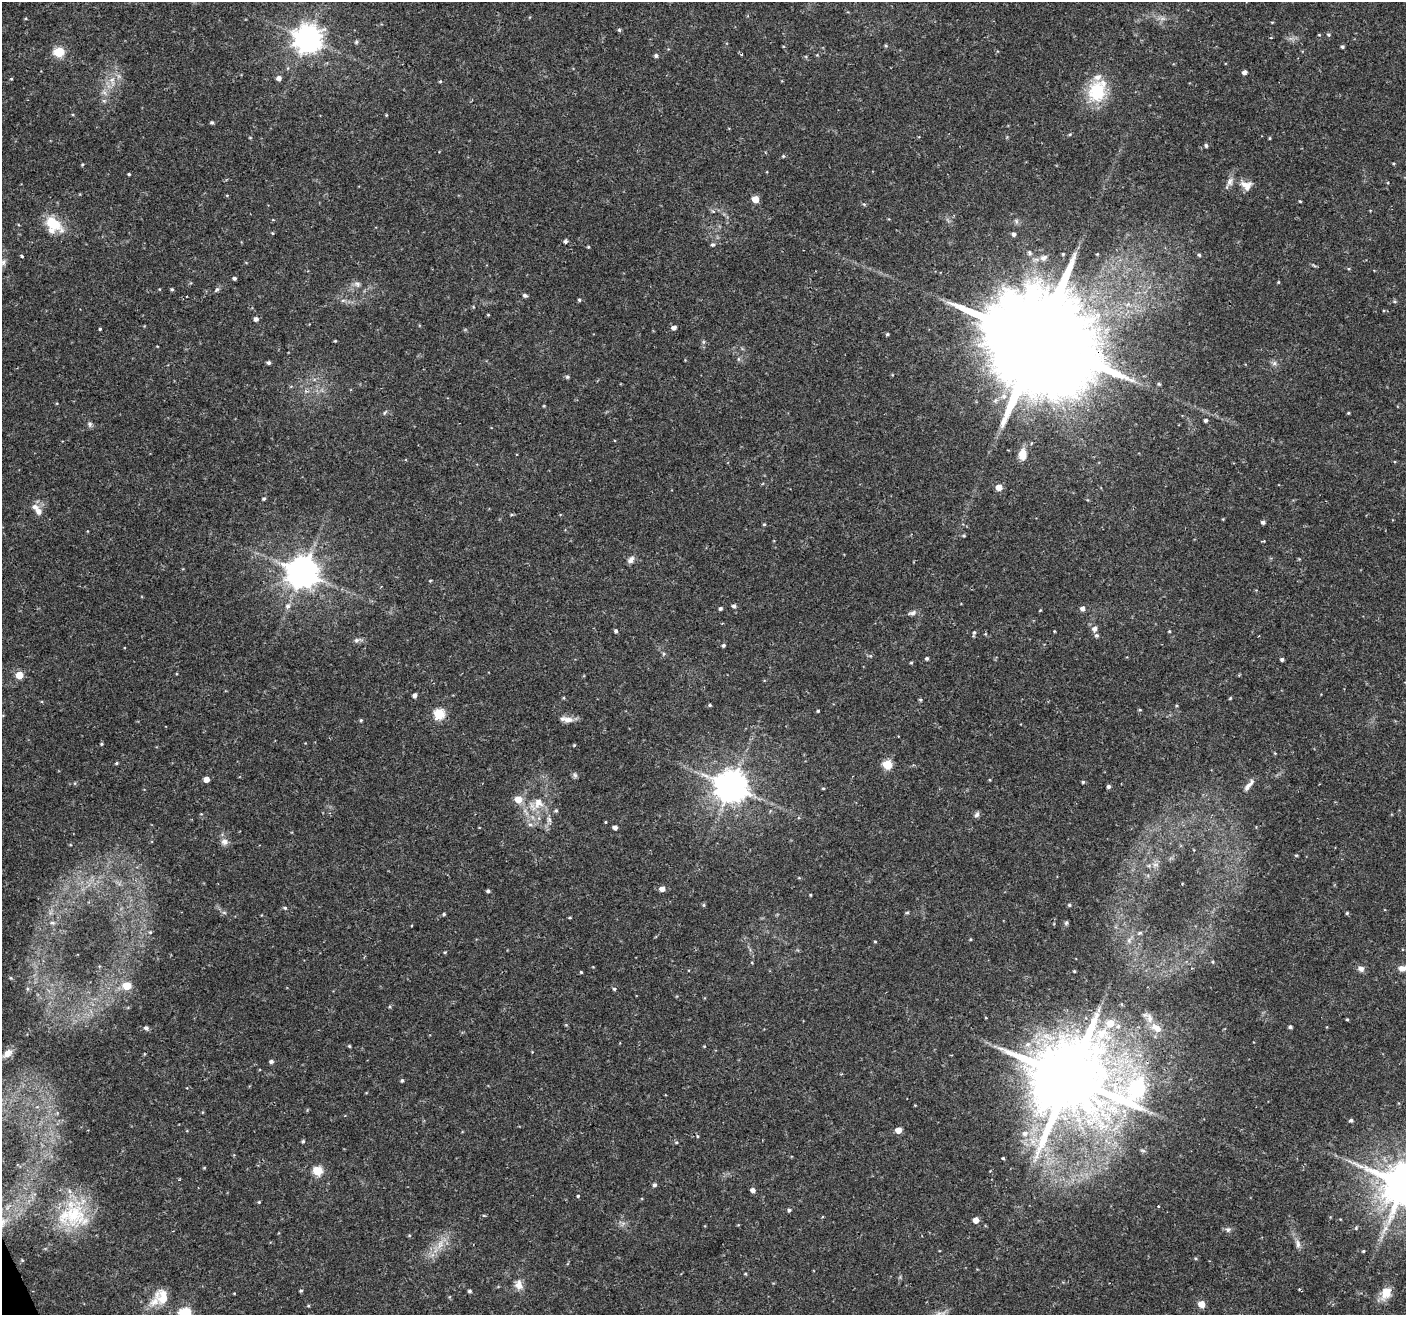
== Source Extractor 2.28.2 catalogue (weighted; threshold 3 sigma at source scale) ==
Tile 7 of 4 x 4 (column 3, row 2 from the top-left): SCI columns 2811-4214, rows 2711-4023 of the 5621 x 5477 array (HDU 1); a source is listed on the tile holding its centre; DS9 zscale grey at full resolution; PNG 1408 x 1317 px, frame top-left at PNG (2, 2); no overlay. Shown black and unused: <1% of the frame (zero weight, under 2 of 3 exposures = <1% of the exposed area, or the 3 px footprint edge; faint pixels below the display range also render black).
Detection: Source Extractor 2.28.2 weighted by HDU 2 'WHT'; one run over the whole footprint, this tile lists its part. Background 0.0366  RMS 0.0034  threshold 0.0153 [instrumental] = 3 sigma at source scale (4.5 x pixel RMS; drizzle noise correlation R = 1.50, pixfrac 1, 0.0396/0.0396 arcsec/px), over >= 5 px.
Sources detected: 221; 1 inside a brighter object's white glare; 3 cosmic-ray / hot-pixel residue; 1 long thin detection or spike segment (spike, bleed or trail) — not listed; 4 inside a brighter listed object's ellipse — not listed separately; the other 212 listed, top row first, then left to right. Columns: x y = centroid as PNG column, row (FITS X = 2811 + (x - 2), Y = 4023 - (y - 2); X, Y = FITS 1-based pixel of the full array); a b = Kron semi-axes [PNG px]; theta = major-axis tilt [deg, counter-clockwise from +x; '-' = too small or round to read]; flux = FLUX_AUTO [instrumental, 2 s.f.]
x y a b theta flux
1162 19 7 4 19 1
619 30 5 5 - 0.5
1328 35 5 5 - 0.51
1271 38 3 2 - 0.27
308 39 9 8 - 450
356 42 5 5 - 0.56
886 46 5 4 - 0.42
1342 47 4 4 - 0.57
59 52 6 5 - 21
656 56 5 4 - 0.72
1244 72 5 4 - 1.1
279 78 5 5 - 1.6
11 79 4 3 - 0.32
112 81 15 7 -83 2.7
440 81 4 4 - 0.36
1097 91 31 23 68 15
105 93 7 4 -71 0.9
386 115 5 3 - 0.3
212 122 5 4 - 0.52
1070 134 5 3 - 0.34
250 137 5 3 - 0.28
1269 138 4 3 - 0.33
1206 145 5 4 - 0.66
783 156 5 4 - 0.36
82 164 4 4 - 0.35
1393 164 3 3 - 0.4
129 174 3 2 - 0.4
1230 182 13 8 64 1.9
1246 185 16 11 -15 3.3
755 199 5 5 - 6.4
1300 201 3 3 - 0.28
864 204 5 4 - 0.48
713 211 6 5 - 0.6
1016 221 7 6 - 0.74
56 225 26 12 -50 7.3
272 233 4 4 - 0.31
1014 234 5 4 - 0.97
565 241 5 4 - 0.68
712 245 6 5 - 0.63
588 247 4 3 - 0.36
1029 253 6 5 - 0.57
1097 254 4 4 - 0.27
1199 255 4 4 - 0.48
22 256 3 3 - 0.64
1044 258 10 8 28 1.3
3 262 8 7 - 1.5
234 278 4 4 - 0.65
1278 282 4 4 - 0.33
357 284 9 7 -19 1.2
172 289 5 3 - 0.45
217 289 6 4 42 0.58
525 295 5 4 - 0.85
343 300 6 4 18 0.53
579 300 4 4 - 0.5
488 315 3 3 - 0.29
256 319 5 5 - 1.1
674 328 5 5 - 1.4
100 329 3 3 - 0.54
887 334 4 4 - 0.49
335 341 4 3 - 0.32
1037 341 35 26 11 11000
738 359 6 4 90 0.54
269 363 4 4 - 0.72
1274 363 7 6 - 0.92
567 377 5 5 - 0.61
1159 384 5 4 - 0.42
544 406 4 3 - 0.29
384 413 6 3 70 0.42
1348 413 4 3 - 0.34
1206 420 4 4 - 0.76
90 424 8 6 -53 0.85
1022 454 11 8 86 4.3
999 487 5 5 - 4
264 499 4 4 - 0.52
38 511 11 8 -63 2.1
512 514 5 3 - 0.37
1223 519 4 4 - 0.26
1263 522 5 4 - 0.88
764 524 4 4 - 0.37
964 535 5 4 - 0.42
631 560 10 7 50 1.5
303 573 9 9 - 660
430 581 4 4 - 0.31
288 606 8 7 - 1.3
734 606 5 5 - 0.8
720 608 4 3 - 0.68
1082 608 5 5 - 1.4
912 613 12 6 17 1.1
1095 629 7 6 - 1.5
616 631 4 4 - 0.69
1054 631 4 2 - 0.27
1169 631 4 3 - 0.32
974 633 8 4 75 0.65
1096 635 6 5 - 0.72
357 640 9 7 34 1
723 645 4 4 - 0.59
927 658 4 3 - 0.64
1282 659 4 3 - 0.74
911 663 4 4 - 0.35
19 675 5 5 - 7.1
415 695 4 4 - 1.4
1230 698 4 4 - 0.34
920 700 4 4 - 0.41
710 705 4 4 - 0.48
1177 706 5 3 - 0.33
1140 710 5 3 - 0.31
818 711 3 3 - 0.38
439 714 6 5 - 25
361 720 4 4 - 0.43
568 720 16 8 -5 2.5
101 744 4 3 - 0.37
574 745 4 3 - 0.29
116 763 5 4 - 0.39
887 765 5 5 - 19
575 775 7 6 - 0.77
206 779 5 4 - 2.7
1083 782 4 4 - 0.49
1249 785 18 5 50 1.9
731 786 9 9 - 690
1108 787 4 4 - 0.79
823 788 4 4 - 0.35
518 799 6 5 - 6
538 804 21 14 53 7.1
556 811 5 4 - 0.52
977 815 8 6 53 0.95
549 820 8 6 -74 1.2
605 822 4 3 - 0.29
530 824 8 5 -15 0.95
615 827 4 4 - 1.5
224 842 10 9 - 1.7
1296 855 5 3 - 0.33
1155 865 11 6 13 1.4
662 889 5 5 - 1.9
488 891 4 4 - 0.64
810 895 3 3 - 0.33
703 905 5 4 - 0.45
1069 905 5 4 - 0.47
285 908 5 4 - 0.51
907 912 5 4 - 0.48
224 913 6 4 -1 0.55
1347 913 4 4 - 0.42
444 914 4 4 - 0.44
570 918 5 3 - 0.3
52 923 7 5 -3 0.84
1066 923 7 5 73 0.57
150 932 5 5 - 0.53
1140 933 6 4 21 0.53
970 939 5 3 - 0.29
1129 940 8 6 89 1
875 941 4 3 - 0.29
445 952 4 3 - 0.32
1213 962 4 4 - 0.38
1403 968 13 8 5 2.5
1361 969 9 7 -9 1.4
1074 971 3 3 - 0.31
581 972 3 3 - 0.39
11 978 5 4 - 0.38
127 986 5 5 - 8.9
614 989 4 4 - 0.5
1099 1010 9 4 82 0.92
1347 1019 4 3 - 0.35
1110 1023 7 6 - 6
566 1025 5 3 - 0.32
1118 1026 7 6 - 1.3
1290 1027 4 4 - 0.69
146 1028 6 5 - 0.98
1156 1028 15 9 -33 3.8
349 1046 5 4 - 0.37
704 1046 4 3 - 0.26
8 1053 13 8 43 2.6
271 1061 5 4 - 0.91
1070 1078 22 19 30 3900
402 1080 5 4 - 0.58
1137 1088 12 8 71 67
915 1105 4 3 - 0.25
1351 1120 5 4 - 0.63
898 1130 5 5 - 3.4
1025 1133 8 7 - 1.7
303 1141 5 4 - 0.47
676 1142 5 4 - 0.39
1143 1151 8 3 -19 0.51
1003 1158 3 3 - 0.49
204 1168 5 3 - 0.29
318 1171 5 5 - 19
654 1185 5 4 - 0.89
1404 1185 13 11 -15 1600
753 1190 5 4 - 1.4
578 1196 4 3 - 0.36
259 1202 4 4 - 0.35
789 1210 5 4 - 0.57
73 1215 44 38 -13 27
822 1217 4 3 - 0.32
976 1220 4 4 - 3.4
2 1223 18 10 39 5.1
1356 1228 5 5 - 0.49
1228 1230 8 6 17 0.94
409 1235 5 4 - 0.36
440 1244 14 9 70 3.5
1298 1244 12 6 -79 1.6
1363 1251 4 3 - 0.36
1195 1258 5 3 - 0.33
22 1260 5 4 - 0.4
745 1274 4 3 - 0.35
519 1285 13 10 -75 2.8
301 1291 4 3 - 0.5
469 1291 4 4 - 0.68
1386 1293 17 11 61 4.6
163 1297 22 17 -67 7.1
1201 1304 5 5 - 4.7
308 1306 5 3 - 0.35
185 1313 6 6 - 38
939 1313 11 4 11 1.6
Overlapping masked pixels (flux is a lower limit): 2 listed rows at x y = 1037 341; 2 1223
Isophote crosses this tile's border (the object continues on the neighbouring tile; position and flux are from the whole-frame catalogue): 6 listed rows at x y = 3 262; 1403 968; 1404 1185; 2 1223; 185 1313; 939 1313